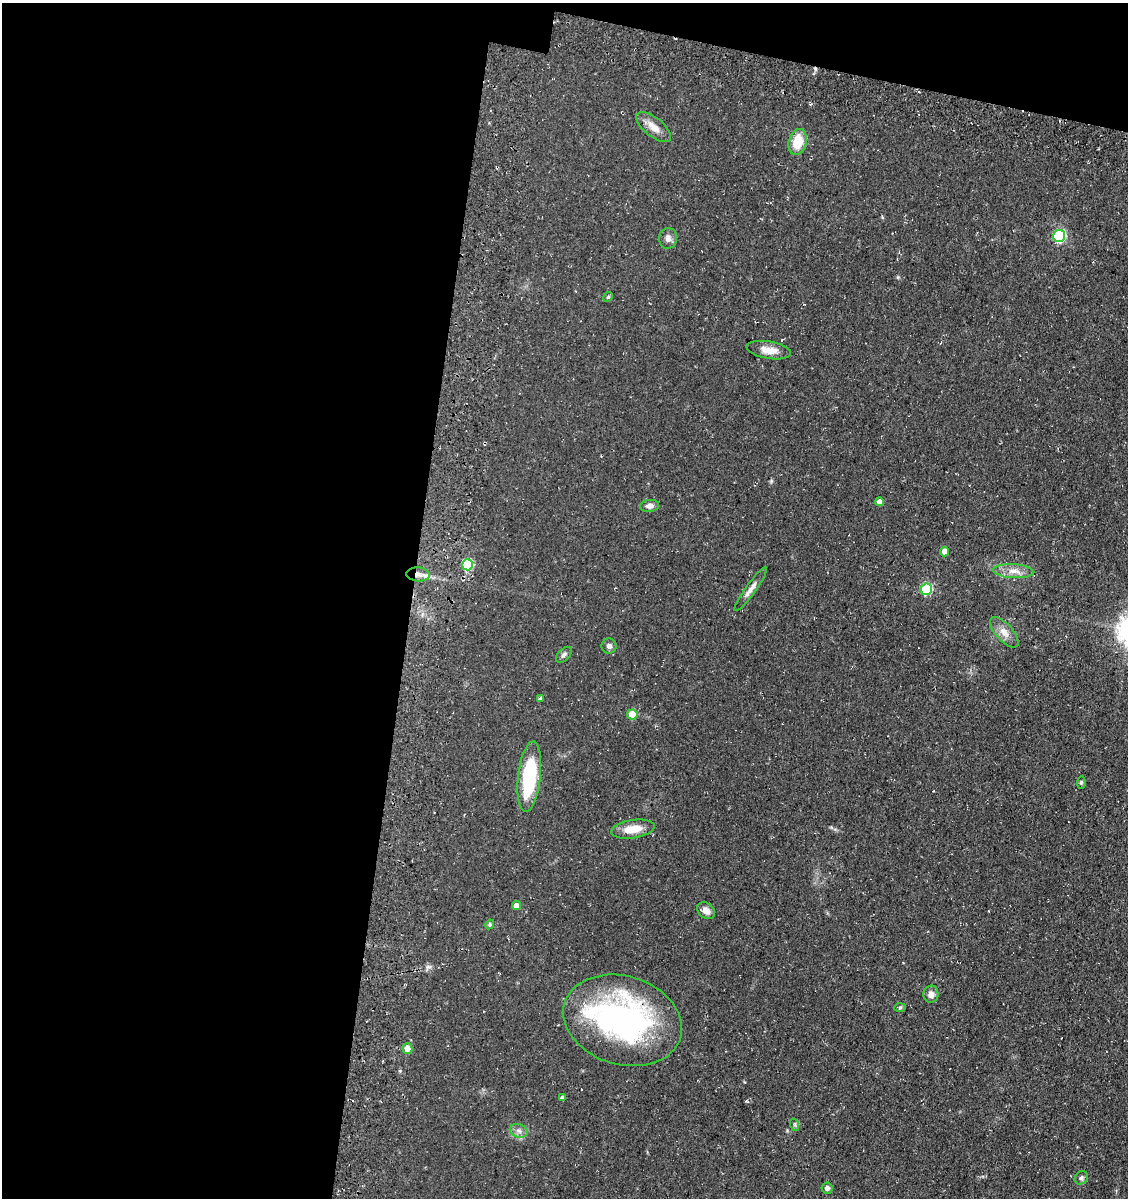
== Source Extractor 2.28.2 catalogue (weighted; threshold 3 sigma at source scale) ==
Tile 1 of 4 x 4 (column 1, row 1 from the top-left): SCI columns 350-1475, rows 3738-4933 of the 5093 x 5080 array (HDU 1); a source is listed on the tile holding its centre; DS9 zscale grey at full resolution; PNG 1130 x 1200 px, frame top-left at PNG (2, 3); each listed source drawn as its Kron ellipse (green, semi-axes under 4 px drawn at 4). Shown black and unused: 40% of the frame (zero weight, under 3 of 4 exposures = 11% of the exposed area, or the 3 px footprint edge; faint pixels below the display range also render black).
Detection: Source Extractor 2.28.2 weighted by HDU 2 'WHT'; one run over the whole footprint, this tile lists its part. Background 0.068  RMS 0.009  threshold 0.0407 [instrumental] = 3 sigma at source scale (4.5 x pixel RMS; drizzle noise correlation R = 1.50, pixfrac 1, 0.05/0.05 arcsec/px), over >= 5 px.
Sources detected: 36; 1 cosmic-ray / hot-pixel residue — neither listed nor drawn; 1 inside a brighter listed object's ellipse — not listed separately; the other 34 listed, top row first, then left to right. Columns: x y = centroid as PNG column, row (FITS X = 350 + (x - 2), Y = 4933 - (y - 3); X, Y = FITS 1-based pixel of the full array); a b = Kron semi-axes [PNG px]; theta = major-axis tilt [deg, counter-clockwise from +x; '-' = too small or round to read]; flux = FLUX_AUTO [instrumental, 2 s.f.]
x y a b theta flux
654 127 21 9 -39 8.4
798 142 13 9 74 19
1059 236 6 6 - 83
668 238 10 9 - 3.8
608 297 5 4 - 1
769 350 22 8 -9 9.3
880 502 4 4 - 4.5
649 506 9 6 8 3.9
945 551 5 4 - 7
467 565 5 5 - 45
1014 571 20 7 -3 7.7
418 574 12 7 -4 5.7
751 589 27 5 54 5.7
926 589 6 5 - 57
1004 632 19 8 -48 7.1
609 646 7 7 - 3.1
564 655 9 5 48 2.4
540 698 4 3 - 1.3
632 714 5 5 - 16
529 777 35 11 84 59
1081 783 6 4 83 1.3
633 829 22 9 9 14
516 906 4 4 - 6.3
706 911 10 7 -37 5.7
490 924 5 4 - 1.4
931 994 8 7 - 4.4
900 1008 6 4 2 1.3
623 1020 60 44 -17 210
407 1048 5 5 - 8.9
562 1098 4 4 - 2.2
795 1125 6 4 -72 1.5
519 1131 9 6 -16 3.7
1081 1178 7 6 - 1.9
827 1188 6 5 - 2.6
Overlapping masked pixels (flux is a lower limit): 2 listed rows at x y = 418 574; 623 1020